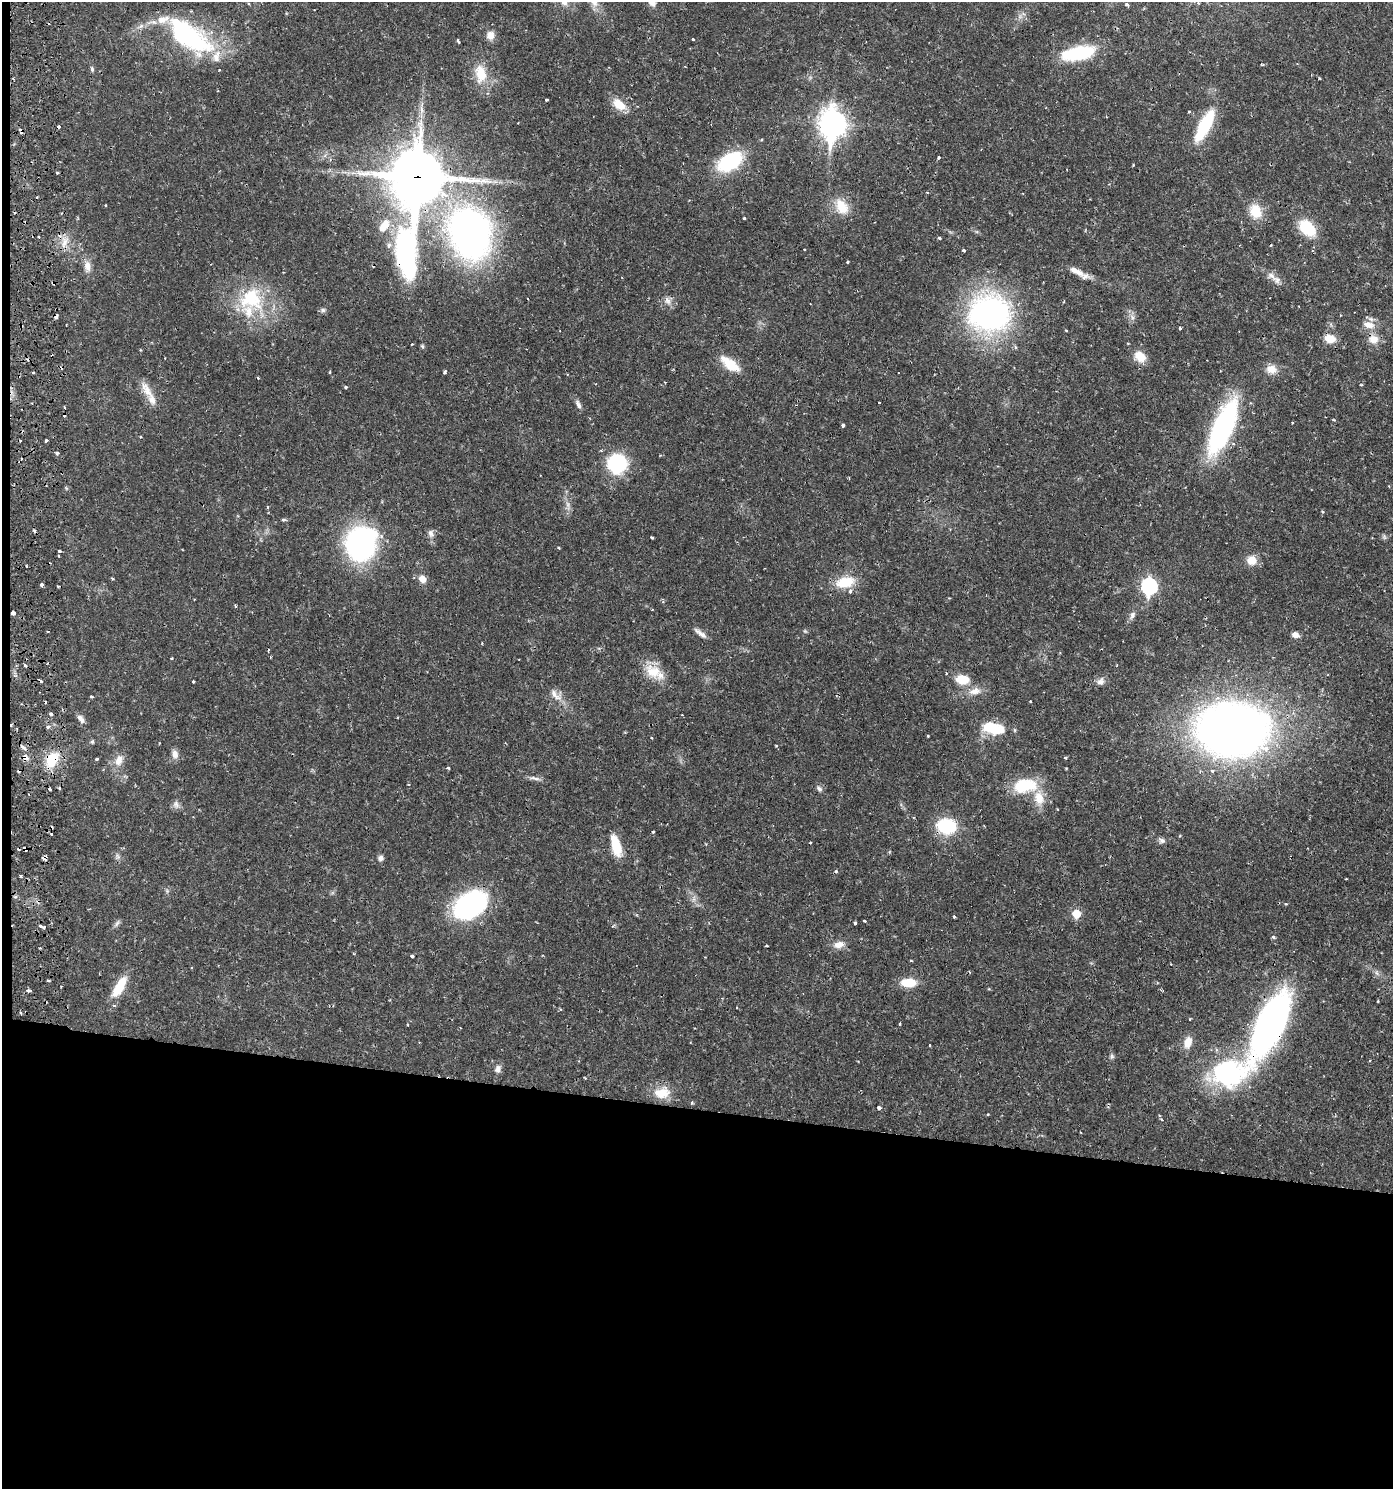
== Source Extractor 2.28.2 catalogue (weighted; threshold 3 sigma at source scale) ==
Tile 7 of 3 x 3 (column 1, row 3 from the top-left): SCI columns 269-1659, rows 8-1494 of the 4602 x 4479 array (HDU 1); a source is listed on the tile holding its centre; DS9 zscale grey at full resolution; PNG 1395 x 1491 px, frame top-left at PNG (2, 2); no overlay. Shown black and unused: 26% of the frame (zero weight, under 2 of 3 exposures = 3% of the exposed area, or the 3 px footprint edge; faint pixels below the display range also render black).
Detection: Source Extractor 2.28.2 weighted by HDU 2 'WHT'; one run over the whole footprint, this tile lists its part. Background 0.0304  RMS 0.002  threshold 0.00895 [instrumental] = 3 sigma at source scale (4.5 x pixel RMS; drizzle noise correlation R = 1.50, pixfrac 1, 0.05/0.05 arcsec/px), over >= 5 px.
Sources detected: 211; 3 too faint to see at this stretch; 2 inside a brighter object's white glare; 24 cosmic-ray / hot-pixel residue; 1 long thin detection or spike segment (spike, bleed or trail) — not listed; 8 inside a brighter listed object's ellipse — not listed separately; the other 173 listed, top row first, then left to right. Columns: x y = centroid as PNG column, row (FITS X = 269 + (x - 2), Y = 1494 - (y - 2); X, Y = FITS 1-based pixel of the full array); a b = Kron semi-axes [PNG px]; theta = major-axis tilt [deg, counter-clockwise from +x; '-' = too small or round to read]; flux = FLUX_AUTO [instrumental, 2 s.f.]
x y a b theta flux
652 2 11 8 -55 1.5
564 3 11 7 -24 1
1126 5 6 4 -41 0.51
140 26 11 5 25 0.89
490 35 10 10 - 1.5
187 36 57 26 -34 28
693 39 3 3 - 0.3
458 41 4 2 - 0.32
1078 53 34 13 12 14
1262 65 4 2 - 0.17
92 69 7 5 -80 0.38
481 74 26 16 -80 5.2
547 100 3 3 - 0.33
619 104 19 11 -40 3.1
1189 112 4 3 - 0.19
832 124 12 9 -89 190
1204 126 37 12 62 11
938 158 4 3 - 0.34
730 161 24 14 31 18
57 173 3 3 - 0.65
417 177 21 19 -88 880
37 197 3 2 - 0.22
105 205 3 2 - 0.17
842 206 23 14 -58 4.3
1255 211 18 14 -66 4.3
744 218 3 3 - 0.29
1307 228 21 14 -42 7
470 237 59 43 -48 68
939 238 4 3 - 0.41
65 242 18 8 60 1.9
804 249 3 2 - 0.17
964 250 3 3 - 0.47
407 254 82 25 -90 30
847 262 3 3 - 0.2
87 266 15 9 -85 1.6
1076 271 26 7 -26 2.4
1271 276 16 10 -39 1.5
53 283 5 3 - 0.46
251 299 42 36 -38 15
667 301 12 8 -60 1.1
323 310 8 6 -15 0.5
989 314 35 31 -3 62
56 317 5 4 - 0.71
1133 317 9 6 -89 0.77
21 325 3 3 - 0.57
1369 325 17 10 -13 2.2
1180 328 4 3 - 0.27
1066 331 4 3 - 0.16
1330 339 12 8 -14 2.8
1373 339 14 12 4 2.2
412 344 3 2 - 0.17
422 346 6 5 - 0.3
1015 347 5 4 - 0.36
1140 356 15 11 -45 2.8
730 364 22 10 -36 5.2
1271 369 14 12 -9 2.1
33 372 3 2 - 0.33
330 372 5 3 - 0.16
445 372 4 3 - 0.54
258 378 3 3 - 0.31
1361 385 4 3 - 0.19
346 387 3 3 - 0.36
146 389 29 10 -58 2.6
878 402 2 2 - 0.2
578 404 13 6 -63 0.79
64 407 3 2 - 0.23
1292 423 3 2 - 0.18
843 425 4 3 - 0.63
1223 427 55 18 66 39
140 437 3 3 - 0.24
46 440 3 3 - 0.38
57 453 4 3 - 0.34
20 461 6 3 48 0.39
617 463 15 14 - 19
1389 486 4 2 - 0.15
267 507 4 3 - 0.26
1322 511 4 3 - 0.19
283 520 5 4 - 0.37
431 533 12 8 -70 0.93
652 537 3 3 - 0.53
1384 537 7 5 -47 0.39
361 543 24 21 69 56
559 548 4 3 - 0.2
60 551 3 3 - 0.59
1251 560 11 10 - 2.4
26 566 3 2 - 0.26
113 579 4 3 - 0.21
422 579 10 8 -53 1.5
845 582 28 15 13 5
41 584 3 3 - 1.1
1149 586 8 7 - 41
235 606 4 3 - 0.23
13 613 4 4 - 1.7
1132 615 12 6 62 0.82
700 633 18 5 -37 1.1
1295 635 7 5 -14 1.2
482 643 3 3 - 0.15
171 658 3 3 - 0.19
653 672 24 17 -35 4.8
946 673 4 2 - 0.16
962 679 14 10 -7 4
193 681 3 3 - 0.38
1101 681 11 9 50 0.98
975 691 17 10 11 2.2
556 695 23 10 -41 2.1
91 697 3 3 - 0.31
51 714 3 3 - 0.73
682 715 3 2 - 0.13
81 719 11 6 -55 0.99
48 727 5 4 - 0.46
994 728 24 13 -13 6.7
1232 729 51 37 0 200
928 736 3 3 - 0.27
651 738 3 2 - 0.14
92 741 6 5 - 0.32
776 746 4 3 - 0.17
23 747 10 4 -34 0.57
175 754 11 8 -86 1.2
26 757 9 8 - 1
1065 758 4 3 - 0.24
52 759 21 15 56 5.4
97 759 3 3 - 0.46
119 760 17 11 71 2.1
448 768 3 3 - 0.36
1212 771 5 4 - 0.44
535 778 19 4 -9 0.85
1025 786 30 17 7 8
819 789 10 7 -53 0.65
176 805 12 8 -68 0.83
1057 809 4 2 - 0.13
946 826 14 10 -11 16
653 832 3 3 - 0.29
1162 840 9 7 -25 0.66
616 846 25 10 -75 4.9
25 848 4 4 - 2
118 856 10 5 -75 0.57
44 858 5 4 - 0.66
380 858 7 6 - 0.7
21 876 3 3 - 0.24
1346 879 3 2 - 0.13
15 897 6 4 18 0.3
694 899 9 6 82 0.78
1286 904 4 4 - 0.23
470 905 30 21 33 33
1076 914 6 6 - 5
954 916 3 3 - 0.36
865 921 3 3 - 0.48
117 923 11 5 54 0.56
855 923 3 3 - 0.38
40 926 4 3 - 0.33
44 927 3 3 - 0.41
1273 937 5 4 - 0.36
839 945 14 9 11 1.7
766 946 4 2 - 0.17
40 948 3 3 - 0.2
412 956 3 3 - 0.51
191 968 3 2 - 0.15
48 980 3 3 - 0.28
908 983 16 9 -1 4.5
119 987 25 9 59 5.7
28 991 4 4 - 0.67
1190 1019 4 2 - 0.15
900 1024 4 3 - 0.22
1270 1025 73 25 65 71
1188 1042 15 10 73 2.3
930 1045 3 2 - 0.17
1112 1056 9 6 89 0.44
498 1069 10 8 71 0.94
1229 1073 51 35 10 27
662 1093 22 14 7 4.1
692 1103 5 4 - 0.26
879 1108 4 3 - 1
987 1114 3 3 - 0.24
Overlapping masked pixels (flux is a lower limit): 15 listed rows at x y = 187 36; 417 177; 407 254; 53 283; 56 317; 21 325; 20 461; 13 613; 26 757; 52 759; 946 826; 25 848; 44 858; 15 897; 1270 1025
Isophote crosses this tile's border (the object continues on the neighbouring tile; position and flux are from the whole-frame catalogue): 3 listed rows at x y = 652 2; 564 3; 1270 1025
Unlisted compact peaks at least as high as the median listed source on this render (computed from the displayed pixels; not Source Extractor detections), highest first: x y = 1319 78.